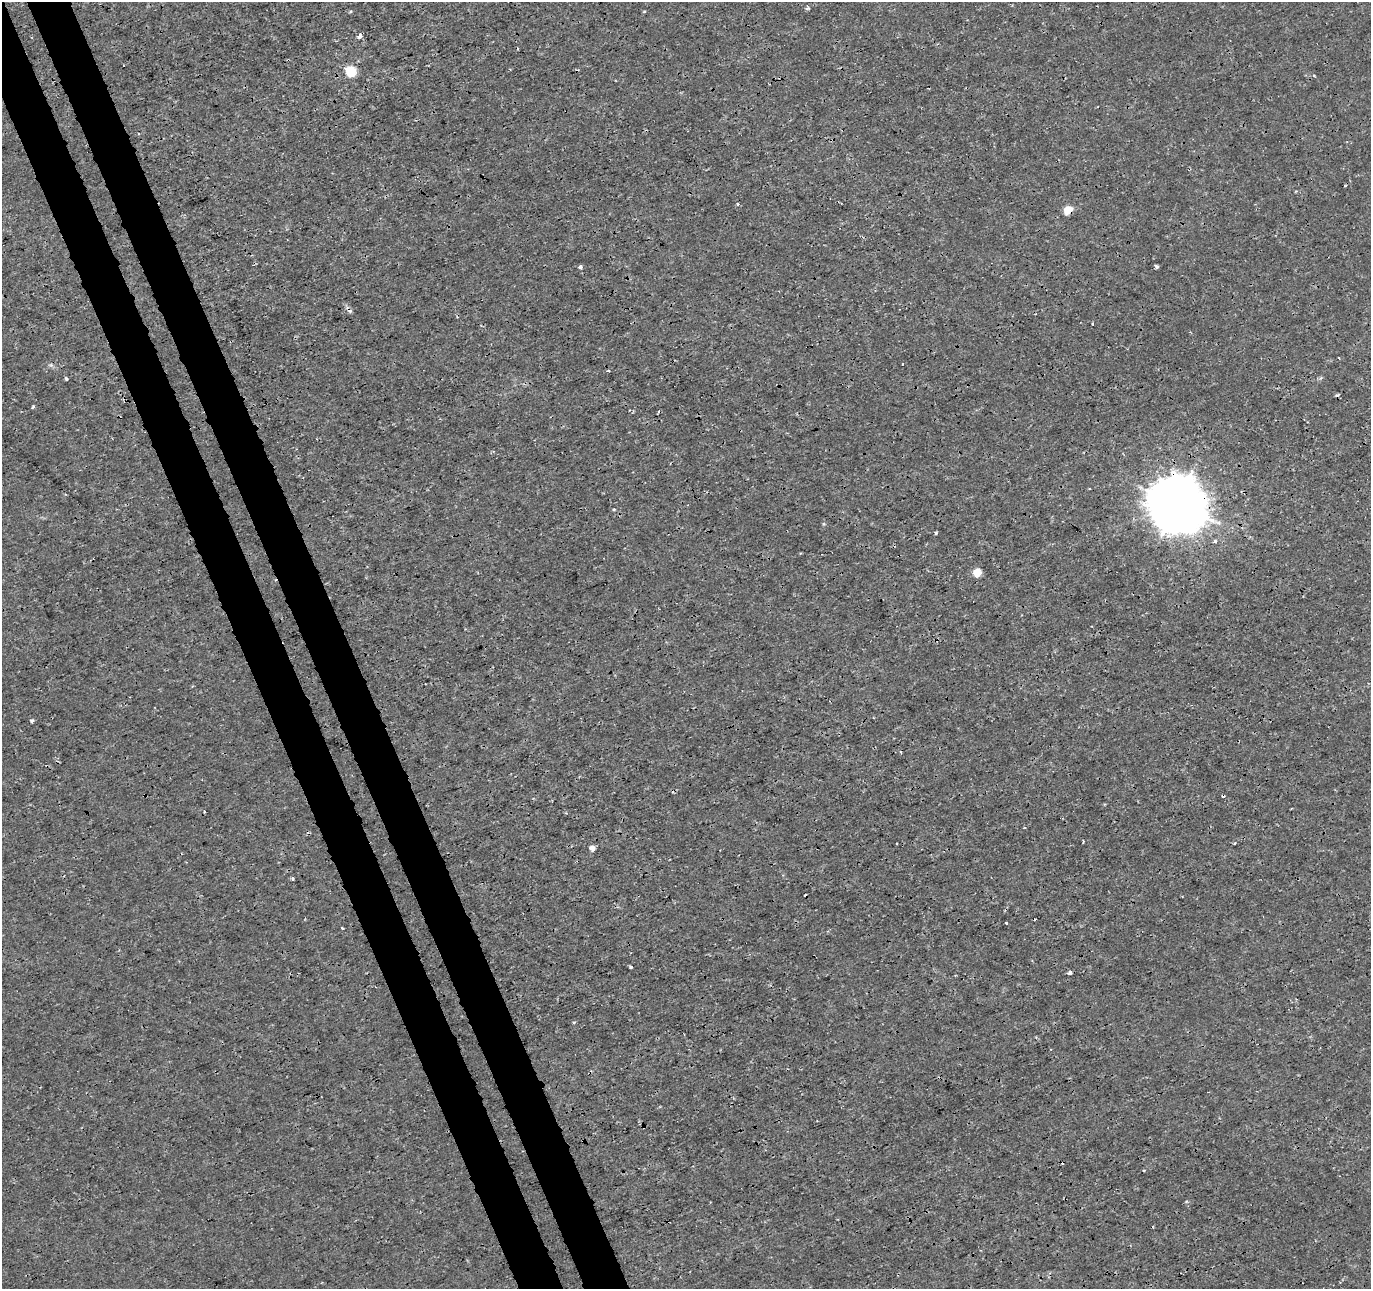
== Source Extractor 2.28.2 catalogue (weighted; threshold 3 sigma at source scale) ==
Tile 11 of 4 x 4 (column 3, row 3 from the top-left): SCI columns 2795-4163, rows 1389-2675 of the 5593 x 5401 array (HDU 1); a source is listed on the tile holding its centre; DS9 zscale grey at full resolution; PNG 1373 x 1291 px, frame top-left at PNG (2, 2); no overlay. Shown black and unused: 7% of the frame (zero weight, under 3 of 4 exposures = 5% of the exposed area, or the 3 px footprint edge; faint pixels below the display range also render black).
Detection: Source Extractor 2.28.2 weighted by HDU 2 'WHT'; one run over the whole footprint, this tile lists its part. Background 5.43e-05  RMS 9.8e-04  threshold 0.00442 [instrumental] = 3 sigma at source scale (4.5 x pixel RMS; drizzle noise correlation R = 1.50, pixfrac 1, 0.0396/0.0396 arcsec/px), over >= 5 px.
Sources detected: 39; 9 cosmic-ray / hot-pixel residue — not listed; the other 30 listed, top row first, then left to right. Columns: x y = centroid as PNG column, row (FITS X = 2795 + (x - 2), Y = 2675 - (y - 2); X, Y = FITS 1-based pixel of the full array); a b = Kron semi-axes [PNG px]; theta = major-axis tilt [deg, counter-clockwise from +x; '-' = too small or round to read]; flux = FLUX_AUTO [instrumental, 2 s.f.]
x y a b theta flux
807 8 6 4 3 0.2
350 12 5 3 - 0.1
360 35 5 3 - 0.53
351 71 6 5 - 7.1
1314 76 4 3 - 0.09
738 204 4 4 - 0.21
1068 210 5 5 - 3.2
580 267 4 3 - 0.35
1156 267 4 3 - 0.22
1092 323 3 2 - 0.087
1339 358 3 2 - 0.084
51 365 6 5 - 0.2
608 371 4 3 - 0.1
66 379 4 3 - 0.15
33 407 4 3 - 0.16
1177 504 20 18 -37 370
614 509 4 3 - 0.11
936 533 3 3 - 0.18
1215 541 6 5 - 0.19
977 572 5 5 - 3.1
32 721 5 4 - 0.15
901 752 3 3 - 0.21
592 848 5 4 - 0.73
293 879 3 3 - 0.16
1006 923 3 2 - 0.19
342 928 3 3 - 0.25
631 967 3 3 - 0.21
1070 973 4 3 - 0.39
574 1022 5 3 - 0.11
1144 1170 3 2 - 0.13
Overlapping masked pixels (flux is a lower limit): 2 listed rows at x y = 1068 210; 1177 504